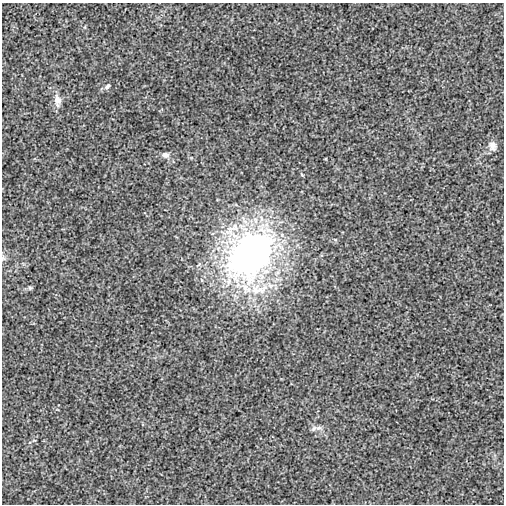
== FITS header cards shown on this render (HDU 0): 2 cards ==
NAXIS1  =                  502
NAXIS2  =                  502

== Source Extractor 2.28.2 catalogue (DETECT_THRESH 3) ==
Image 502 x 502 px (HDU 0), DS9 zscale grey, 1 PNG px = 1 image px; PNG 506 x 506 px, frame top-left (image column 1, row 502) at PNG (2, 3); no overlay
Background -1.12e-04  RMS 0.0027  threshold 0.008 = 3 sigma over >= 5 px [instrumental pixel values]
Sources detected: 10; all 10 listed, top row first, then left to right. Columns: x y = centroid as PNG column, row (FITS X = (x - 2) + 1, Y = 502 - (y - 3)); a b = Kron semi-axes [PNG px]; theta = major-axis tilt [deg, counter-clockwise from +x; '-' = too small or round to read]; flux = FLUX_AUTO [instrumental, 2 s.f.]
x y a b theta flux
107 86 9 6 43 0.5
57 100 14 9 -73 1.4
493 146 13 10 -73 1.2
166 155 11 8 0 0.83
250 255 23 18 55 190
3 257 10 5 -84 0.43
30 288 6 6 - 0.31
256 289 20 13 80 4
262 289 24 12 32 4.8
319 428 11 6 2 0.78
At the frame edge (FLAGS 8, measured only in part): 1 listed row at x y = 3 257